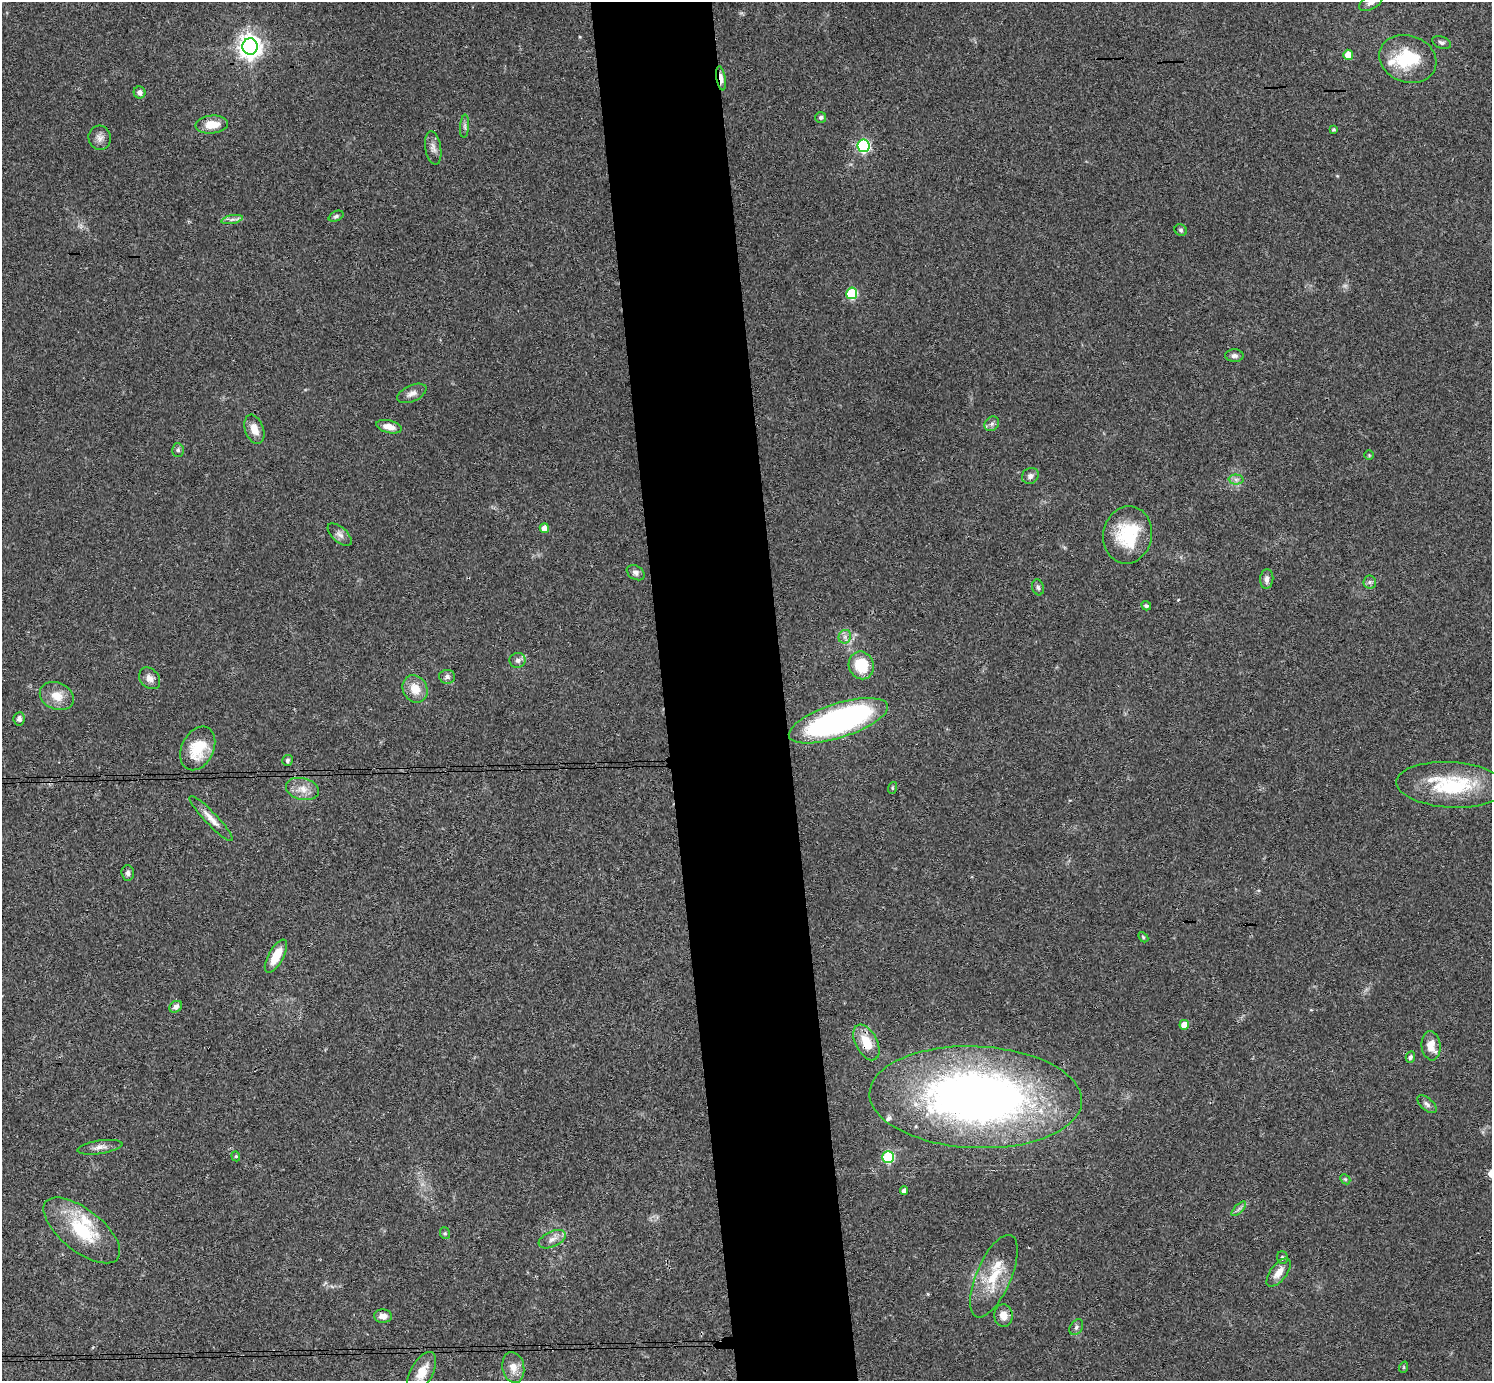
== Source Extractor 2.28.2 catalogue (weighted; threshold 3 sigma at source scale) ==
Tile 5 of 3 x 3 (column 2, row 2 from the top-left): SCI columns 1547-3036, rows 1617-2995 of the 4582 x 4510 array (HDU 1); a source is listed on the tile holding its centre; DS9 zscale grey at full resolution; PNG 1494 x 1383 px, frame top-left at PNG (2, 2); each listed source drawn as its Kron ellipse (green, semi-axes under 4 px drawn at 4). Shown black and unused: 8% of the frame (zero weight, under 3 of 4 exposures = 6% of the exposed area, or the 3 px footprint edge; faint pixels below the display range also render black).
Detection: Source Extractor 2.28.2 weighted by HDU 2 'WHT'; one run over the whole footprint, this tile lists its part. Background 0.081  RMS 0.0058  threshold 0.026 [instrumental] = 3 sigma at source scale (4.5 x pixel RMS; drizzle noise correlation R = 1.50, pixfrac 1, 0.05/0.05 arcsec/px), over >= 5 px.
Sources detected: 83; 1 inside a brighter object's white glare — neither listed nor drawn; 4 inside a brighter listed object's ellipse — not listed separately; the other 78 listed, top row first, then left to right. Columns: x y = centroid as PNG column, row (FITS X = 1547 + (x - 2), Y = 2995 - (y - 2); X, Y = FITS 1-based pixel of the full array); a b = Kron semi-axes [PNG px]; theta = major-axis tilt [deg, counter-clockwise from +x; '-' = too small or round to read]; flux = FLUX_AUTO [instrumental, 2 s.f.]
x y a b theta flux
1371 2 13 7 30 2.9
1441 42 10 6 -20 1.7
250 46 8 7 - 460
1348 55 5 5 - 7.9
1408 59 29 23 -19 27
721 78 12 4 -80 5.3
140 92 6 6 - 2.3
821 117 5 5 - 1.1
212 124 16 9 4 9.2
465 126 11 4 86 1.6
1334 130 4 4 - 0.76
100 138 12 11 - 3.5
863 146 6 6 - 82
433 148 17 8 -80 3.4
336 216 8 5 23 1.1
232 219 11 4 11 1.9
1181 230 6 5 - 1
852 293 6 5 - 35
1234 356 9 6 -1 2.2
412 393 15 8 24 3.4
992 424 8 6 45 1.7
389 427 13 6 -14 5
254 429 15 9 -71 6.7
178 450 7 6 - 1.3
1369 455 5 5 - 0.66
1030 476 9 7 37 2.3
1236 479 7 5 -1 1.8
544 528 5 4 - 3.5
340 535 14 7 -42 2.9
1128 535 29 24 80 30
636 573 10 6 -32 2.2
1267 579 10 6 85 2.7
1370 582 6 6 - 1.4
1038 587 8 6 -72 1.3
1146 606 5 4 - 1.1
845 637 7 6 - 1.8
518 660 8 7 - 2.3
861 665 14 12 -69 18
447 677 8 7 - 2.1
150 678 12 9 -49 3.5
415 689 14 12 -61 8.9
57 696 18 13 -24 8.2
19 719 7 5 83 2
838 721 52 17 18 170
198 748 23 16 63 18
287 760 5 5 - 1.1
1451 785 55 23 -3 45
892 788 6 4 72 0.66
302 789 17 10 -13 6.4
211 818 30 6 -46 5.3
128 873 8 6 -87 1.7
1143 937 6 3 -46 0.71
276 956 18 7 61 11
176 1007 7 5 34 2.1
1184 1025 5 5 - 7
866 1042 19 11 -63 13
1431 1046 14 9 -83 7.3
1410 1057 6 4 72 1.5
976 1097 106 51 -2 400
1427 1104 11 6 -42 2
100 1147 23 6 9 3.5
236 1156 5 4 - 0.8
888 1157 6 6 - 46
1345 1179 6 4 -43 0.82
904 1191 4 4 - 2.3
1239 1209 9 3 45 1.3
82 1230 46 21 -38 34
445 1233 6 5 - 0.9
552 1239 14 7 24 3.9
1282 1258 6 5 - 0.95
1279 1273 17 8 52 5.9
994 1276 44 17 67 21
1003 1315 11 9 -85 5.6
383 1316 9 6 -2 3.8
1076 1327 9 6 58 1.5
513 1367 15 11 -79 5.8
1404 1367 6 3 72 0.57
422 1372 22 11 61 10
Overlapping masked pixels (flux is a lower limit): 2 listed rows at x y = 721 78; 866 1042
Isophote crosses this tile's border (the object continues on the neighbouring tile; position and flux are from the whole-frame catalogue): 1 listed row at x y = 1371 2